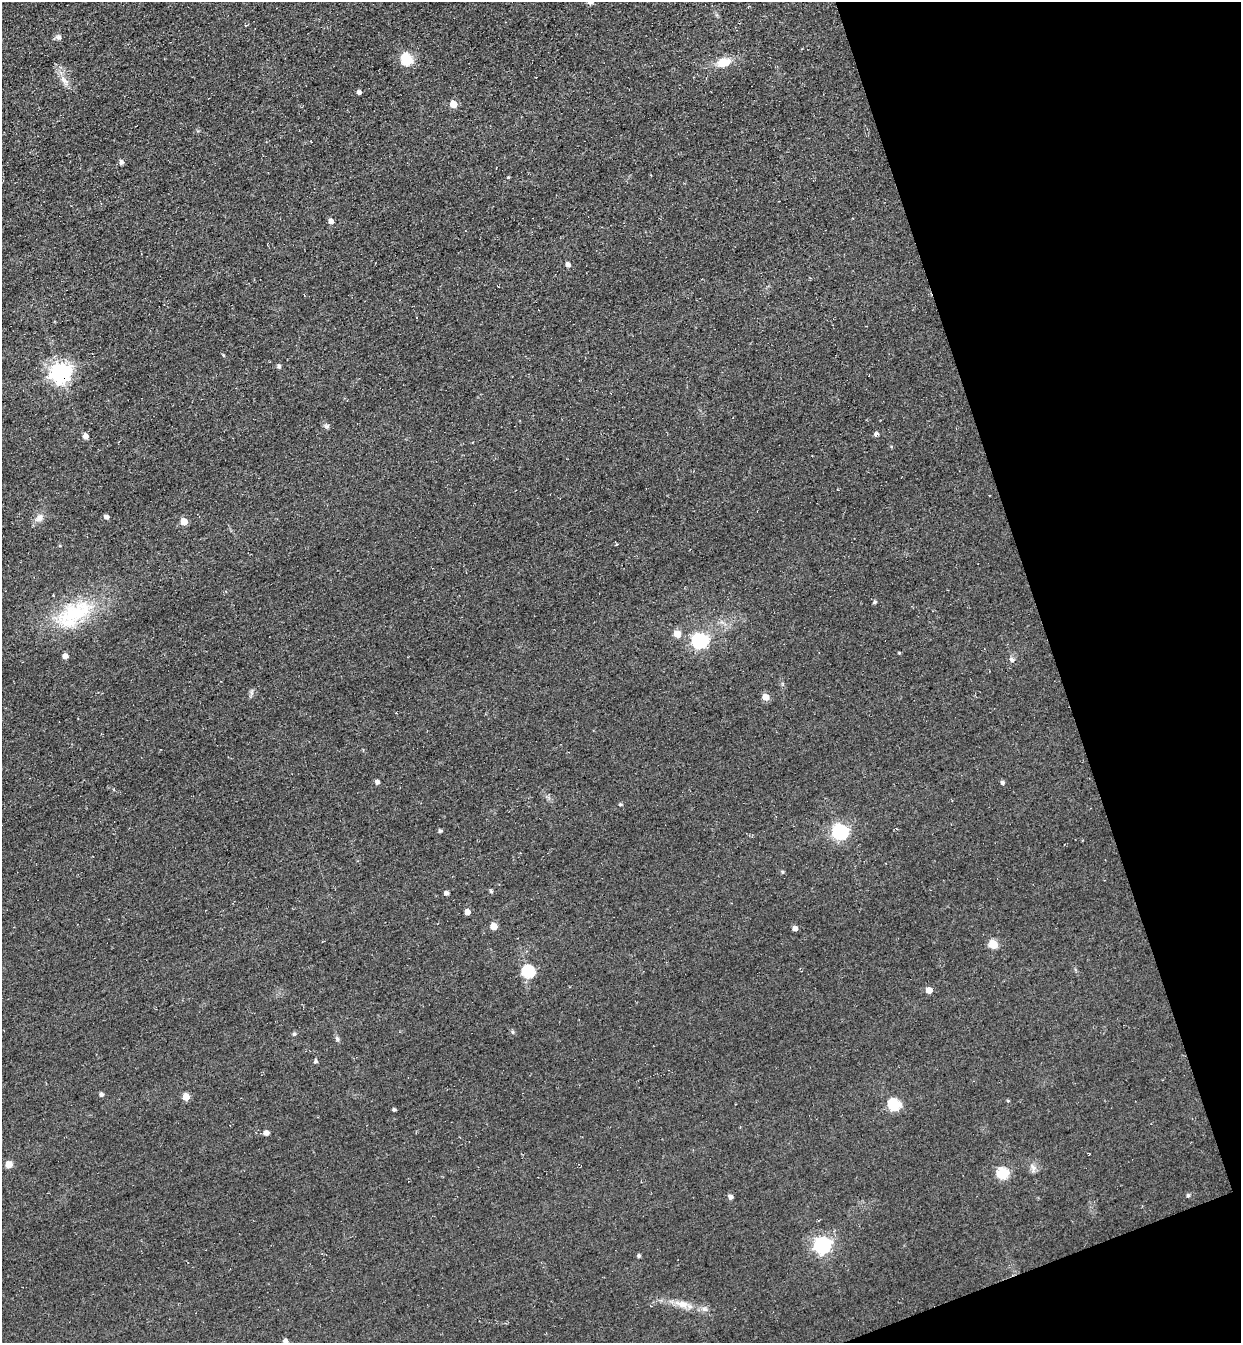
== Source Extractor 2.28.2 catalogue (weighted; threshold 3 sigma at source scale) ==
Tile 12 of 4 x 4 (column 4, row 3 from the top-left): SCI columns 4030-5268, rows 1405-2745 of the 5451 x 5491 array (HDU 1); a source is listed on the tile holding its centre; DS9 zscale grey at full resolution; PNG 1243 x 1345 px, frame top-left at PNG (2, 2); no overlay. Shown black and unused: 17% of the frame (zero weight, under 3 of 4 exposures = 7% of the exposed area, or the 3 px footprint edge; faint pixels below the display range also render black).
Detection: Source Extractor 2.28.2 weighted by HDU 2 'WHT'; one run over the whole footprint, this tile lists its part. Background 0.0477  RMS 0.017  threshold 0.0769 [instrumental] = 3 sigma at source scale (4.5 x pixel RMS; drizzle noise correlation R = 1.50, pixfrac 1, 0.05/0.05 arcsec/px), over >= 5 px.
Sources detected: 58; all 58 listed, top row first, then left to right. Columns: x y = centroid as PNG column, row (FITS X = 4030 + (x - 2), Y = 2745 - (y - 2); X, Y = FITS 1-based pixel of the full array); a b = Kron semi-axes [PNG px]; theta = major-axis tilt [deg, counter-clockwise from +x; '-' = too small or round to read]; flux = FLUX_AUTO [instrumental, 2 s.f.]
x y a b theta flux
590 2 5 5 - 12
59 37 8 6 13 4.6
407 59 6 5 - 130
724 62 15 10 17 27
64 80 15 5 -42 9.1
359 92 4 4 - 5.3
453 104 5 5 - 29
121 162 5 5 - 5
508 177 4 4 - 1.6
331 221 5 4 - 8.5
568 264 6 5 - 6.1
223 355 5 3 - 1.4
279 366 5 5 - 3.4
60 373 7 7 - 950
876 434 6 4 27 4.1
85 436 5 5 - 9.6
106 517 5 4 - 5.4
39 518 12 8 54 9.4
184 522 5 5 - 23
874 602 5 4 - 2.5
75 613 53 24 24 130
677 634 5 5 - 22
699 641 7 6 - 340
899 653 4 4 - 1.4
65 656 5 4 - 10
1012 659 7 5 -46 4.9
765 697 5 5 - 20
377 782 5 5 - 4.8
1002 782 4 4 - 3.6
620 804 5 4 - 2.2
840 832 7 6 - 380
783 872 4 4 - 2.3
491 891 4 4 - 2.5
446 893 4 4 - 5.6
467 912 5 5 - 10
493 926 5 5 - 22
795 928 4 4 - 8.7
993 944 5 5 - 56
528 971 6 6 - 160
929 990 5 5 - 17
512 1032 6 5 - 2.8
294 1034 5 4 - 2.8
337 1039 7 5 -61 3.1
315 1061 5 4 - 2.8
101 1095 5 4 - 4.6
186 1097 5 5 - 24
894 1104 6 6 - 150
394 1109 3 3 - 2.6
266 1133 5 4 - 8.2
9 1164 5 5 - 23
1033 1167 11 5 -63 6.1
1003 1173 6 6 - 120
1188 1195 5 4 - 3.2
730 1197 5 5 - 6.9
822 1245 7 7 - 550
639 1256 4 4 - 3.3
682 1304 20 8 -13 19
285 1341 5 5 - 6.6
Overlapping masked pixels (flux is a lower limit): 1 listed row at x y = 60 373
Isophote crosses this tile's border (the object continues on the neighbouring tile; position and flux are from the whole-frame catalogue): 2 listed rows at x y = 590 2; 285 1341
Unlisted compact peaks at least as high as the median listed source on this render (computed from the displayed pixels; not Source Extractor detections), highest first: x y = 440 831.